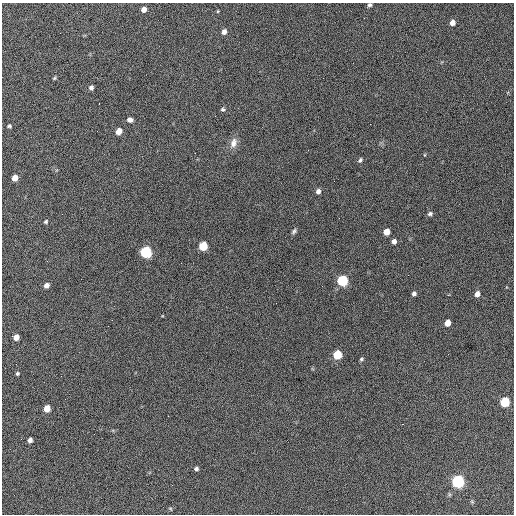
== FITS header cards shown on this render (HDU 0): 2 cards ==
NAXIS1  =                  512 / Axis length
NAXIS2  =                  512 / Axis length

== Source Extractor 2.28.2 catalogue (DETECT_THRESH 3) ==
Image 512 x 512 px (HDU 0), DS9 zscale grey, 1 PNG px = 1 image px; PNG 516 x 516 px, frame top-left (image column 1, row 512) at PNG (2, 3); no overlay
Background 650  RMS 27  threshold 81.7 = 3 sigma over >= 5 px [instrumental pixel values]
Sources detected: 46; all 46 listed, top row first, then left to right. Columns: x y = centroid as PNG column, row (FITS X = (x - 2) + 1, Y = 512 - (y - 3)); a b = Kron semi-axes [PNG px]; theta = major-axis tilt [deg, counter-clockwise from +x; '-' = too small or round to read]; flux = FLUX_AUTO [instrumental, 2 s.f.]
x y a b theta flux
370 5 5 5 - 3500
144 9 5 5 - 11000
218 11 4 3 - 1400
364 18 3 2 - 1400
452 23 5 5 - 12000
247 31 2 2 - 1800
224 32 6 5 - 8100
54 78 5 4 - 2100
91 88 5 4 - 5200
99 103 3 2 - 1500
223 109 5 5 - 3100
130 120 5 4 - 8300
9 126 5 4 - 2900
119 131 5 5 - 22000
233 143 14 9 71 13000
360 160 6 4 54 3500
15 178 5 5 - 21000
318 191 6 5 - 6200
430 214 6 5 - 4100
46 222 5 5 - 2600
294 231 7 5 51 3900
386 232 5 5 - 22000
394 241 5 5 - 7700
203 246 6 5 - 90000
146 252 6 5 - 270000
47 261 2 2 - 930
408 275 2 2 - 910
342 281 6 5 - 200000
46 285 5 4 - 9500
414 293 4 4 - 5100
477 294 6 5 - 10000
276 303 2 2 - 660
447 323 5 5 - 21000
16 337 5 5 - 16000
337 355 6 5 - 86000
361 359 5 4 - 2600
16 364 2 2 - 1000
17 373 4 4 - 2800
65 399 2 2 - 960
505 402 6 5 - 130000
47 409 5 5 - 29000
168 416 3 2 - 1500
30 440 5 4 - 7800
196 469 5 4 - 4000
458 481 6 5 - 430000
170 509 5 3 - 1800
At the frame edge (FLAGS 8, measured only in part): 1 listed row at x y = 370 5